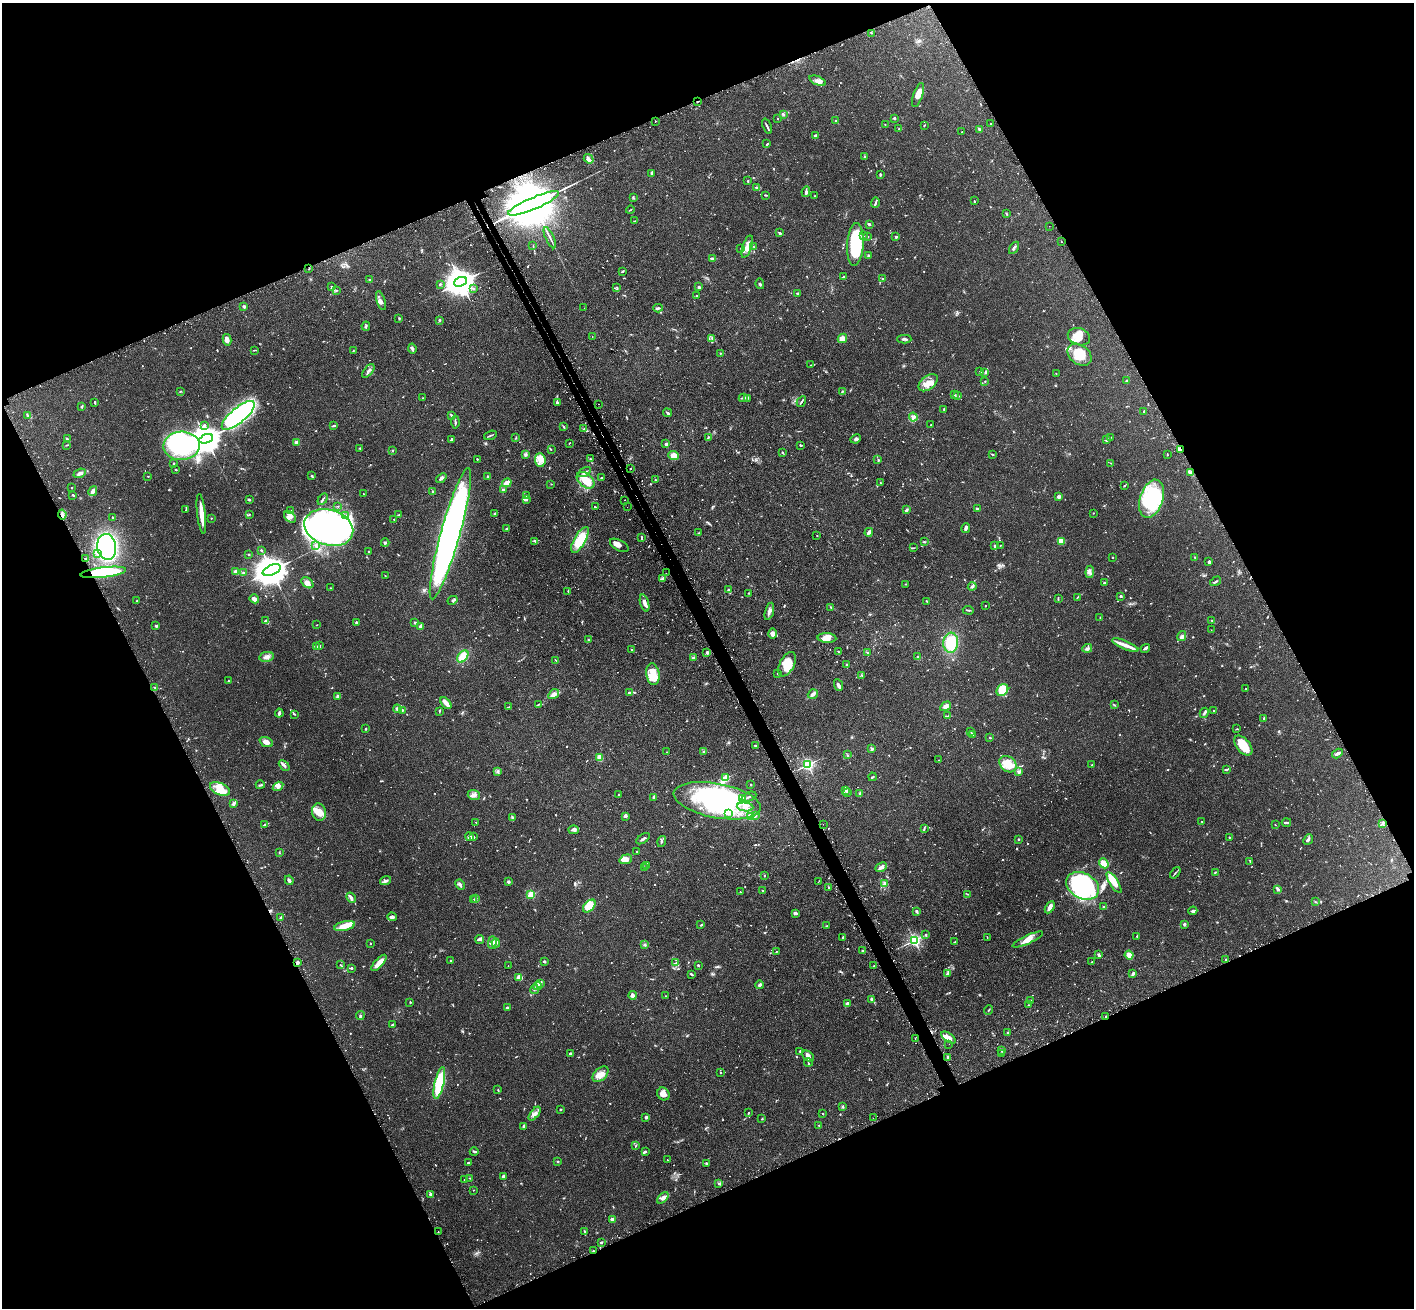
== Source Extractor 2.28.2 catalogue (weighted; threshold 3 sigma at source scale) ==
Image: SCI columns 44-5691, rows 182-5403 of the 5734 x 5719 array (HDU 1 of 3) = the unmasked area's bounding box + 8 px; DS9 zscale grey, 4 x 4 block average (1 PNG px = mean of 4 x 4 image px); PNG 1416 x 1310 px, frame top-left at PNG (2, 3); each listed source drawn as its Kron ellipse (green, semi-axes under 4 px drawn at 4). Shown black and unused: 45% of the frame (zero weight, under 2 of 3 exposures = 4% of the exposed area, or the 3 px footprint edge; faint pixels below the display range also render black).
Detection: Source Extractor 2.28.2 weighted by HDU 2 'WHT'. Background 0.153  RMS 0.0061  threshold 0.0275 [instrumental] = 3 sigma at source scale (4.5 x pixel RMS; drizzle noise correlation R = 1.50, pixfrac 1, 0.05/0.05 arcsec/px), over >= 5 px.
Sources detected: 1257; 15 too faint to see at this stretch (4 x 4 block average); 9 inside a brighter object's white glare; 53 cosmic-ray / hot-pixel residue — neither listed nor drawn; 32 coinciding with a brighter row at this scale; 94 inside a brighter listed object's ellipse — not listed separately; of the other 1054, all 500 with FLUX_AUTO >= 1.8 (the completeness limit of this list) listed and drawn (554 fainter detections not listed), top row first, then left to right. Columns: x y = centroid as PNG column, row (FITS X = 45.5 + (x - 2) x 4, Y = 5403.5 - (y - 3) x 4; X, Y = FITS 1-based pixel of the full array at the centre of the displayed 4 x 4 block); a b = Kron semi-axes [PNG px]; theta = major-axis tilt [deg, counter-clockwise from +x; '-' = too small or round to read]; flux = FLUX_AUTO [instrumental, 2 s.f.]
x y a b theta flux
871 33 3 2 - 1.9
818 81 9 3 -22 14
918 95 12 4 71 31
697 102 2 2 - 2.2
783 114 4 3 - 5.6
777 118 2 2 - 2.7
894 118 3 2 - 4.2
655 121 2 2 - 2.4
836 121 2 2 - 2.9
885 124 2 2 - 3.5
990 124 2 2 - 3
924 125 3 2 - 2
767 126 8 2 -68 6.1
899 129 2 2 - 2.2
979 129 3 2 - 5.9
962 132 2 2 - 2.1
815 135 3 2 - 6.5
767 144 2 2 - 3.6
864 157 3 2 - 2.7
589 159 5 3 - 17
652 174 3 2 - 7.7
880 174 3 2 - 3.9
748 181 2 2 - 3.3
757 188 4 3 - 5.1
806 192 5 2 - 7.2
766 195 3 2 - 3.7
815 196 2 2 - 2.2
633 198 2 2 - 2.3
974 201 2 2 - 2.9
533 203 28 6 23 50000
875 203 5 2 - 6.5
630 210 4 2 - 2.5
1006 214 2 2 - 1.9
635 221 4 2 - 1.8
869 224 2 2 - 12
1049 226 2 2 - 2.2
779 233 4 2 - 4.3
864 236 2 2 - 2
868 237 2 2 - 2.5
896 237 2 2 - 12
550 238 11 2 -65 9.2
1062 242 2 2 - 5.3
855 244 21 8 86 220
533 246 3 2 - 2.3
747 247 12 4 71 38
754 247 3 2 - 2
1014 248 7 3 58 8.1
741 249 3 2 - 2.2
869 255 3 2 - 2.8
712 258 3 2 - 10
309 269 2 2 - 1.8
622 271 4 2 - 3.7
843 277 3 2 - 5.2
883 278 4 2 - 2.8
369 280 2 2 - 2.8
460 282 7 4 20 6600
440 284 3 2 - 3.4
760 284 5 2 - 3.8
332 286 4 2 - 4.1
617 287 3 2 - 2.3
699 287 3 2 - 11
474 288 3 2 - 4
336 290 3 2 - 2.4
797 293 3 2 - 3.2
696 296 2 2 - 2.3
381 301 10 3 -73 11
244 306 2 2 - 31
584 308 2 2 - 2.7
658 308 5 2 - 9
399 318 3 2 - 3.1
440 320 2 2 - 21
366 326 4 2 - 4.6
592 336 2 2 - 2.8
1079 337 11 8 -17 47
712 338 3 2 - 2.8
842 338 5 4 - 26
904 339 7 2 -2 8
227 340 5 3 - 14
412 349 5 3 - 6.2
254 350 4 2 - 2.6
353 351 4 2 - 2.5
720 353 2 2 - 1.9
1079 355 13 9 -37 70
811 365 2 2 - 2.5
368 371 8 3 52 11
980 372 2 2 - 2.3
985 373 2 2 - 2.1
1056 373 2 2 - 2
985 381 2 2 - 2.7
1127 381 4 2 - 3.7
928 383 11 6 39 34
180 391 3 2 - 3.1
842 391 2 2 - 3.6
954 395 4 2 - 2.4
957 396 3 2 - 2.7
422 398 2 2 - 2.5
743 398 4 2 - 5.4
748 398 2 2 - 2
801 402 6 2 61 4.7
95 403 3 2 - 3.1
557 403 4 2 - 7.7
598 404 2 2 - 2.9
81 407 3 2 - 2.6
944 409 3 2 - 3.4
1144 411 3 2 - 2.5
668 413 4 2 - 6.1
27 415 3 2 - 2.1
238 415 21 7 40 770
452 415 4 2 - 6.4
913 417 4 4 - 11
455 422 6 2 -85 6.2
931 425 2 2 - 2.2
204 426 4 3 - 8.5
334 426 4 2 - 5.2
563 427 4 2 - 3.4
584 429 2 2 - 2.8
490 435 7 2 21 4.6
708 437 3 2 - 3.5
1111 437 3 2 - 1.9
516 438 4 2 - 3.1
67 439 4 2 - 4
206 439 7 4 21 7200
451 439 3 2 - 6.8
856 439 5 3 - 6.7
1107 440 3 2 - 3.3
297 442 2 2 - 69
569 443 3 2 - 2.2
666 444 2 2 - 8.5
67 445 3 2 - 2.4
800 445 2 2 - 6.2
181 446 18 14 2 520
360 448 3 2 - 2.8
392 450 2 2 - 2.7
551 450 2 2 - 1.8
1180 450 4 2 - 4.7
782 452 3 2 - 2.5
525 454 4 3 - 6.5
992 454 4 2 - 3.4
1167 454 3 2 - 2.1
674 456 5 4 - 33
477 459 2 2 - 2.3
591 459 2 2 - 2.1
540 460 7 5 -86 31
878 460 3 2 - 3.2
174 463 3 2 - 4.8
1111 463 3 2 - 2
630 468 2 2 - 3
175 469 3 2 - 2.8
585 472 7 3 30 10
1191 472 3 2 - 5.5
80 473 6 3 23 11
148 476 2 2 - 5.2
312 476 3 2 - 2.9
488 477 2 2 - 45
441 478 6 3 40 8.4
601 478 2 2 - 3.4
586 480 10 6 -40 68
655 480 2 2 - 2.5
507 483 5 3 - 35
880 483 3 2 - 2.8
551 484 2 2 - 2.2
1124 486 3 2 - 3.3
72 487 2 2 - 2.8
503 490 2 2 - 34
93 491 5 4 - 10
433 491 2 2 - 2.8
363 494 2 2 - 2.4
73 495 2 2 - 4
526 496 3 2 - 1.9
1059 497 2 2 - 48
323 499 6 2 59 4.8
526 499 3 2 - 7.7
1152 499 20 11 72 240
250 500 3 2 - 3.7
624 500 2 2 - 3
338 506 2 2 - 2.3
595 507 2 2 - 3
627 507 2 2 - 2.2
977 509 2 2 - 13
186 510 4 2 - 2.6
291 510 2 2 - 1.9
906 510 2 2 - 7
1093 513 2 2 - 1.8
62 514 5 3 - 11
201 514 20 3 -83 57
249 514 2 2 - 2.5
494 514 3 2 - 4.6
345 515 2 2 - 3.1
398 515 3 2 - 2.3
112 517 2 2 - 2.2
290 517 7 4 -43 16
211 518 2 2 - 2.1
394 519 2 2 - 5.3
329 528 25 17 -16 1900
966 528 5 3 - 8.2
507 529 3 2 - 2.8
869 532 4 3 - 9.8
699 533 2 2 - 2.4
450 534 68 9 74 2600
817 536 2 2 - 1.8
642 538 3 2 - 5.2
580 540 14 5 60 95
535 541 3 2 - 5
1061 541 4 3 - 22
924 542 3 2 - 2.8
385 543 4 2 - 4.8
315 545 3 2 - 2.9
619 545 10 5 -28 17
1000 545 2 2 - 2.2
995 546 2 2 - 24
107 547 13 9 -81 670
913 548 2 2 - 2.3
261 550 2 2 - 5.4
369 551 2 2 - 2.1
98 554 3 2 - 5.9
248 554 3 2 - 3.2
1113 557 2 2 - 5.1
1195 557 2 2 - 1.8
86 559 3 2 - 4.6
1209 562 4 2 - 5.8
272 570 9 5 23 9700
103 572 23 5 7 250
236 572 2 2 - 85
1090 572 6 3 84 9.5
243 573 3 2 - 4.4
666 573 2 2 - 1.9
385 576 2 2 - 2.7
663 579 4 2 - 6.1
1216 581 6 2 31 5.4
307 583 7 4 -38 21
1104 583 2 2 - 9.9
905 584 2 2 - 1.8
972 586 4 3 - 6.6
330 588 2 2 - 2.5
728 590 2 2 - 3.9
568 591 2 2 - 1.9
749 593 2 2 - 2.1
1121 596 3 2 - 3.7
1078 597 3 2 - 2.3
1058 598 3 2 - 2.2
254 599 5 3 - 21
453 600 5 2 - 5
137 601 2 2 - 2.6
927 601 2 2 - 4.6
645 603 9 4 -72 15
986 606 2 2 - 2.2
831 607 3 2 - 4.4
968 610 5 2 - 4.2
769 611 9 3 75 12
1100 617 2 2 - 1.9
266 620 3 2 - 2
1212 620 2 2 - 2
356 623 3 2 - 9.2
415 623 3 2 - 3.1
317 625 2 2 - 1.8
156 626 2 2 - 9.7
420 626 3 2 - 9.5
1211 630 2 2 - 1.9
772 634 5 4 - 15
1182 636 5 3 - 13
827 638 9 5 -3 35
588 640 2 2 - 3.3
951 643 10 7 84 110
1125 645 14 3 -22 25
320 646 3 2 - 2.1
317 647 3 2 - 2.6
1087 648 5 3 - 7.6
1145 648 5 3 - 8.5
631 650 2 2 - 2.6
838 651 3 2 - 2.1
707 652 3 3 - 5.2
867 652 3 2 - 2.5
463 656 7 4 52 42
267 657 7 5 9 16
918 657 2 2 - 2.1
694 658 4 2 - 8.2
556 660 2 2 - 2
787 664 13 7 62 63
847 664 2 2 - 2.4
778 673 2 2 - 7.1
653 674 11 6 -81 58
861 675 2 2 - 2.3
228 681 2 2 - 10
838 685 6 2 -66 13
155 687 2 2 - 3
1246 689 2 2 - 2.8
1002 690 6 5 - 66
629 693 2 2 - 33
554 694 6 4 33 15
813 694 5 3 - 16
338 696 2 2 - 7.1
446 703 7 2 -50 39
539 704 4 2 - 3.9
1114 705 3 2 - 2.4
946 706 6 4 31 12
508 707 3 2 - 3
398 709 4 3 - 8.4
402 710 2 2 - 3.8
1213 710 2 2 - 2
439 711 2 2 - 2
279 713 4 2 - 9.4
1204 713 5 3 - 6.2
294 714 2 2 - 1.9
948 716 3 2 - 2.2
1264 718 4 2 - 2.2
366 729 2 2 - 4.2
1237 729 2 2 - 2.2
971 731 2 2 - 2.1
973 734 3 2 - 3.6
990 737 2 2 - 3.4
266 742 7 4 -21 18
755 746 4 2 - 4.7
1243 746 11 6 -50 42
872 749 4 3 - 6.6
666 752 2 2 - 1.9
704 752 3 2 - 3.5
1337 753 6 3 32 11
847 755 3 2 - 2.5
600 758 4 3 - 33
939 760 2 2 - 2.8
1008 764 9 7 -42 73
284 765 6 2 -42 9.2
808 765 2 2 - 650
1092 765 2 2 - 2.6
1227 769 3 2 - 3.3
497 771 3 2 - 4.3
1019 772 3 3 - 9.6
872 777 4 2 - 3.3
726 778 2 2 - 180
260 785 4 2 - 3.8
751 785 2 2 - 8.1
278 786 5 4 - 16
220 789 11 6 -23 41
846 790 3 3 - 6.8
847 793 2 2 - 2.1
859 794 3 2 - 3.7
474 795 6 5 - 13
618 795 2 2 - 3
654 797 3 2 - 10
749 797 8 2 23 7
743 799 4 3 - 8.9
717 801 44 17 -11 520
233 804 3 3 - 7.4
745 807 8 2 -7 12
319 812 9 7 -82 39
729 814 3 2 - 4.3
625 816 4 3 - 8.1
751 816 2 2 - 190
755 816 3 2 - 8.3
513 818 3 2 - 3.1
476 822 3 2 - 2.5
1202 822 3 2 - 2
1286 822 5 2 - 7.8
1382 823 3 2 - 5.4
265 824 3 2 - 5.9
823 824 2 2 - 2.5
1275 825 2 2 - 2.1
924 829 3 2 - 3.3
574 830 5 3 - 8
469 837 4 3 - 13
473 837 3 2 - 3.5
1229 837 2 2 - 2
643 839 8 2 34 7.7
1018 839 2 2 - 11
1308 840 5 3 - 9.3
662 841 5 2 - 5
636 851 2 2 - 2.5
280 853 2 2 - 1.8
626 859 6 4 20 29
1250 861 4 2 - 2.1
1104 863 5 3 - 47
647 865 4 2 - 3.5
645 867 3 2 - 3.9
881 867 6 3 27 17
1215 872 3 2 - 2.5
1175 873 6 2 51 4.2
764 876 2 2 - 2.6
289 880 5 3 - 7.8
386 881 6 2 20 12
819 881 2 2 - 2.2
508 882 2 2 - 9.5
1114 882 12 3 -58 54
884 884 3 3 - 5.8
460 885 5 2 - 9.2
1083 886 17 12 -28 550
829 888 3 2 - 2.6
1278 889 3 2 - 5.5
763 890 2 2 - 3.2
740 892 2 2 - 2
967 894 3 2 - 3
531 895 2 2 - 240
351 898 5 2 - 12
476 898 2 2 - 2
474 899 2 2 - 3
1315 902 2 2 - 2.1
589 906 8 4 46 77
1050 907 7 3 60 19
1104 907 2 2 - 3.3
916 911 3 2 - 7.6
1193 911 4 3 - 5.7
795 913 3 2 - 13
392 917 4 3 - 10
281 918 4 2 - 7.9
1184 924 2 2 - 8.3
701 925 3 2 - 3.2
344 926 10 4 14 41
827 926 3 2 - 1.8
926 935 3 2 - 2.8
1137 936 2 2 - 2.5
843 937 3 2 - 3.6
987 937 2 2 - 1.9
480 940 4 3 - 7.1
914 940 2 2 - 840
1028 940 16 4 25 30
955 942 3 2 - 2.7
492 943 6 3 89 11
496 943 4 3 - 9.8
370 944 2 2 - 4.3
644 944 2 2 - 2.1
863 951 2 2 - 27
776 952 2 2 - 2
1099 954 3 2 - 3.9
1129 955 4 4 - 24
450 960 3 2 - 1.8
1226 960 2 2 - 34
297 962 3 3 - 8.4
544 962 2 2 - 9
1092 962 2 2 - 1.9
379 963 10 3 48 44
676 963 3 2 - 6.5
340 965 3 2 - 2.4
698 965 2 2 - 17
508 966 2 2 - 4.6
874 966 2 2 - 1.8
351 968 2 2 - 5.3
691 974 3 2 - 5.8
947 974 3 3 - 4.4
1133 974 3 2 - 10
519 977 4 3 - 33
541 983 4 3 - 5.7
760 985 4 2 - 9
537 986 4 2 - 22
534 990 4 2 - 3.6
632 995 4 3 - 12
665 996 2 2 - 5.2
871 999 3 3 - 5.2
1030 1000 2 2 - 2.2
410 1002 2 2 - 3
847 1004 3 2 - 17
1028 1005 2 2 - 2.1
507 1007 2 2 - 16
989 1010 5 2 - 3.1
360 1015 4 2 - 4.8
1106 1016 2 2 - 11
392 1025 3 2 - 7.7
1008 1033 3 2 - 3
949 1037 8 3 -33 20
915 1038 2 2 - 5.3
949 1044 2 2 - 3.9
800 1051 3 3 - 4
1002 1051 2 2 - 2.9
570 1053 4 2 - 4.2
1002 1054 2 2 - 3.8
808 1056 6 4 -44 14
948 1057 3 2 - 5.5
808 1063 4 2 - 2.8
720 1073 2 2 - 4.2
601 1074 9 6 44 25
439 1083 16 4 77 190
498 1090 3 2 - 2.3
663 1094 7 5 -52 21
843 1106 3 2 - 3.3
561 1109 2 2 - 3.7
749 1113 3 2 - 2.6
823 1113 2 2 - 4
535 1114 8 4 51 15
646 1117 4 3 - 4.9
873 1118 2 2 - 2.8
762 1119 2 2 - 3
819 1125 2 2 - 2.1
524 1126 3 2 - 5.3
636 1146 3 2 - 3.8
645 1151 2 2 - 7.3
474 1152 4 2 - 4.6
667 1160 2 2 - 2.9
558 1161 3 2 - 3.2
468 1162 3 2 - 3.5
706 1163 2 2 - 5.4
503 1176 4 3 - 7.7
470 1178 3 2 - 1.8
464 1179 2 2 - 1.8
719 1184 4 2 - 4.4
473 1190 2 2 - 2
430 1194 2 2 - 24
663 1198 7 4 47 12
612 1220 2 2 - 62
438 1232 2 2 - 3
585 1232 3 2 - 2.7
601 1242 2 2 - 3.8
593 1251 2 2 - 2.6
Overlapping masked pixels (flux is a lower limit): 9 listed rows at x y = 697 102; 533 203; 1180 450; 62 514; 86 559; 103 572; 297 962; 1106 1016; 593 1251
Diffuse or blended objects may show on this block-average render without a row.